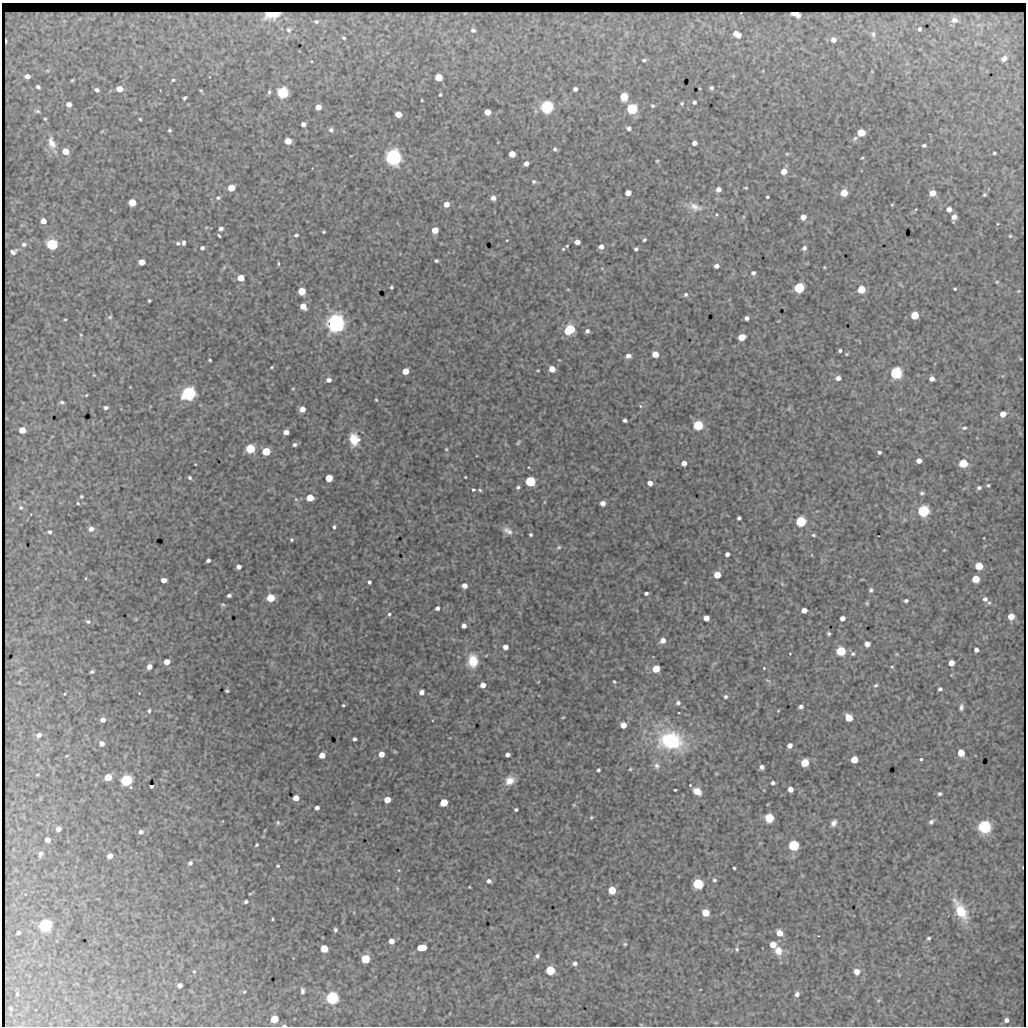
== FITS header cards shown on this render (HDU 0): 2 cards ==
NAXIS1  =                 1024 / length of data axis 1
NAXIS2  =                 1024 / length of data axis 2

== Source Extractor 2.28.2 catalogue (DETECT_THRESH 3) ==
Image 1024 x 1024 px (HDU 0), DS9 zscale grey, 1 PNG px = 1 image px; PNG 1028 x 1028 px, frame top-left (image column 1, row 1024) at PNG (2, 3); no overlay
Background 2240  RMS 8.7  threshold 26.1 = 3 sigma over >= 5 px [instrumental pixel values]
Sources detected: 366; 2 with non-positive FLUX_AUTO (blend fragments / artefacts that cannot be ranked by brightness) are not listed; the other 364 listed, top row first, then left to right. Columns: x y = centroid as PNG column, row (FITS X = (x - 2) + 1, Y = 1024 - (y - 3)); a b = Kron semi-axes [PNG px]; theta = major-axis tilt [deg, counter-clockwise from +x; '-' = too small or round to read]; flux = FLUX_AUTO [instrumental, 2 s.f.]
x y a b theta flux
954 20 8 7 - 3100
316 22 6 5 - 1000
919 29 4 4 - 2700
288 30 6 5 - 1200
473 30 5 4 - 1400
737 34 8 5 -29 5700
873 34 9 5 83 1500
344 38 4 3 - 830
833 40 6 6 - 3000
6 41 4 2 - 1200
1004 59 5 4 - 3100
644 60 3 3 - 1700
27 76 5 4 - 2500
439 77 5 5 - 13000
72 80 4 3 - 710
173 80 4 3 - 970
38 87 4 3 - 1300
711 88 4 4 - 1200
119 89 6 5 - 7000
575 89 4 4 - 2000
97 90 6 4 -23 1700
201 91 4 4 - 620
269 92 4 3 - 1600
283 93 6 5 - 120000
440 95 3 2 - 680
624 97 5 5 - 29000
184 98 4 3 - 2000
422 100 3 2 - 440
694 102 4 4 - 1300
682 103 4 4 - 840
69 104 5 5 - 3600
652 106 4 3 - 870
318 107 5 5 - 5900
547 107 6 5 - 210000
632 109 5 5 - 98000
37 111 8 4 -14 1200
488 112 5 5 - 7200
398 114 5 5 - 8800
45 119 3 3 - 640
140 119 3 3 - 650
303 124 4 4 - 2600
629 128 4 4 - 2000
170 130 3 3 - 870
331 130 6 6 - 1800
102 131 5 3 - 550
861 132 5 5 - 14000
855 138 7 6 - 1400
288 141 5 5 - 9900
52 143 17 9 -72 6200
694 143 4 4 - 2500
924 145 4 3 - 1100
555 149 4 3 - 2100
65 151 5 5 - 10000
994 153 3 3 - 780
512 154 5 5 - 11000
787 154 5 4 - 610
393 157 6 6 - 420000
862 158 4 3 - 560
657 161 4 4 - 710
526 163 4 4 - 3100
784 171 5 5 - 7200
534 182 7 5 -25 1200
231 188 5 5 - 11000
746 188 4 2 - 670
718 189 5 5 - 3800
628 193 5 4 - 7000
844 193 5 5 - 12000
932 193 5 5 - 7000
984 195 4 4 - 940
767 197 3 3 - 1100
218 198 7 6 - 1400
493 198 5 4 - 2900
132 202 5 5 - 16000
446 204 5 5 - 5300
892 205 4 4 - 600
695 207 22 12 -22 8200
916 209 5 3 - 510
949 209 6 6 - 3200
716 214 5 5 - 960
743 217 6 4 89 720
803 217 5 5 - 4100
954 217 7 5 76 3200
43 221 5 5 - 4400
997 224 4 3 - 680
221 229 4 4 - 1900
435 230 5 5 - 10000
324 232 3 3 - 710
296 235 5 4 - 1100
219 236 4 2 - 1100
1010 236 6 5 - 950
507 240 2 2 - 450
644 240 4 3 - 1000
577 242 5 4 - 4200
178 243 5 4 - 1100
183 243 4 3 - 3300
24 244 7 6 - 1900
52 244 6 5 - 87000
567 246 3 2 - 570
601 247 5 5 - 3400
202 248 4 4 - 1500
804 248 5 5 - 2000
563 249 4 4 - 710
636 249 4 3 - 1200
13 252 6 5 - 3000
436 261 4 3 - 970
141 262 5 5 - 7500
278 263 4 3 - 870
716 266 4 4 - 2900
824 267 4 3 - 600
753 273 5 4 - 1600
241 278 5 5 - 12000
997 282 5 4 - 790
900 285 10 2 -36 740
391 287 3 3 - 830
799 288 5 5 - 74000
568 289 5 3 - 590
861 289 5 5 - 20000
955 289 3 3 - 770
302 291 5 5 - 16000
1019 291 5 4 - 660
686 294 6 5 - 1300
149 301 4 3 - 760
303 306 5 5 - 8800
915 315 5 5 - 22000
110 317 6 5 - 920
746 318 4 4 - 2000
65 319 4 2 - 550
336 323 6 6 - 580000
570 330 7 5 34 59000
587 331 5 5 - 1700
81 335 4 3 - 550
742 337 5 5 - 14000
840 351 4 3 - 1600
655 354 5 5 - 10000
846 354 4 3 - 620
628 356 5 5 - 3000
1020 359 4 3 - 440
210 360 3 2 - 660
271 367 3 2 - 590
552 369 5 5 - 9400
538 370 4 3 - 530
405 371 5 5 - 11000
896 373 6 5 - 120000
94 375 6 3 -44 640
838 378 5 5 - 3200
932 379 5 4 - 3100
329 380 5 5 - 2400
130 387 2 2 - 330
293 389 4 4 - 560
189 393 6 5 - 250000
86 395 4 3 - 600
376 400 4 3 - 610
62 402 5 4 - 1200
640 406 5 4 - 1100
106 408 5 4 - 1600
789 408 6 4 72 730
302 409 5 5 - 5600
1003 414 5 5 - 6800
625 420 4 4 - 1600
698 425 5 5 - 61000
964 428 5 3 - 920
22 430 5 5 - 8900
286 432 5 4 - 4200
354 439 13 10 -82 11000
518 443 6 4 57 870
294 445 5 5 - 1400
250 449 5 5 - 47000
446 449 3 3 - 590
266 451 5 5 - 28000
879 452 4 4 - 1200
919 461 5 4 - 3800
684 463 4 4 - 4500
963 463 5 5 - 29000
195 464 3 2 - 420
465 477 3 2 - 470
190 478 5 4 - 1100
329 478 5 5 - 15000
530 481 5 5 - 77000
650 483 5 5 - 4200
988 485 5 5 - 880
518 487 4 4 - 1200
979 488 6 5 - 1600
473 490 3 3 - 910
480 490 4 4 - 870
922 493 5 5 - 1300
81 497 3 3 - 820
310 498 5 5 - 17000
296 499 6 5 - 970
544 502 5 3 - 590
78 503 3 3 - 850
603 503 5 4 - 4000
21 508 6 5 - 1000
923 511 6 5 - 110000
739 518 4 4 - 1500
801 521 5 5 - 80000
334 527 4 3 - 1000
91 529 7 6 - 3000
508 531 14 8 -30 3700
49 532 5 4 - 1400
531 535 3 3 - 1000
813 535 5 4 - 880
984 538 3 2 - 340
291 540 4 4 - 750
559 547 6 5 - 1000
727 554 4 4 - 2600
208 560 4 3 - 1600
979 566 5 5 - 18000
238 567 4 4 - 3100
717 575 5 5 - 12000
86 578 4 3 - 460
862 579 5 3 - 440
976 579 5 5 - 14000
163 580 5 4 - 4300
369 582 4 3 - 1400
782 584 6 4 -46 680
464 586 5 4 - 4200
871 590 6 5 - 1300
646 593 4 3 - 1500
229 595 4 3 - 1700
271 598 5 5 - 24000
985 599 6 6 - 2000
906 601 4 4 - 1300
867 603 4 4 - 840
989 603 5 5 - 1000
223 605 6 5 - 1000
437 608 4 4 - 2100
804 610 5 4 - 4100
389 614 4 4 - 1000
1011 617 5 5 - 8900
706 618 5 5 - 6000
842 618 5 4 - 3600
136 619 5 4 - 530
88 622 6 5 - 1200
464 626 4 4 - 2800
829 634 4 3 - 1000
663 640 6 5 - 4300
867 644 5 5 - 5300
505 647 4 4 - 4500
976 650 4 4 - 2100
841 651 5 5 - 43000
790 654 3 2 - 510
853 654 6 5 - 1300
897 654 5 4 - 670
473 661 14 11 -89 13000
167 662 5 4 - 6300
951 663 5 5 - 5300
149 667 5 4 - 4300
892 667 5 4 - 730
764 668 3 3 - 630
656 669 5 5 - 17000
92 672 4 3 - 980
767 680 8 4 -26 1100
614 682 4 3 - 740
483 685 5 4 - 5800
876 685 6 5 - 1100
940 689 4 4 - 1300
227 691 4 3 - 910
421 692 5 4 - 3100
139 693 3 2 - 410
64 694 3 3 - 470
189 697 5 4 - 600
725 697 5 5 - 1300
678 703 6 6 - 1700
343 705 3 3 - 730
801 707 5 4 - 1900
961 707 8 5 81 1800
149 711 5 5 - 1100
778 711 3 3 - 490
563 717 4 3 - 540
849 718 5 5 - 15000
103 720 5 4 - 3600
623 725 5 5 - 8100
39 735 6 5 - 2800
355 739 4 3 - 1400
671 740 27 19 -9 55000
102 744 5 5 - 3500
790 746 5 4 - 3600
395 752 6 4 -19 580
961 753 5 5 - 15000
381 754 5 5 - 7100
67 755 5 3 - 510
322 755 5 4 - 7300
507 755 4 4 - 2200
921 759 3 3 - 1400
854 760 5 5 - 15000
805 763 5 5 - 23000
657 766 10 9 - 2900
762 767 4 4 - 2300
630 769 4 3 - 720
598 770 4 3 - 1100
37 775 5 3 - 520
108 777 5 5 - 16000
126 780 6 5 - 110000
510 781 11 9 28 7000
773 783 4 4 - 1500
690 785 3 3 - 760
151 786 3 3 - 3000
790 789 5 4 - 4800
675 790 3 3 - 680
697 791 8 6 -35 7000
940 794 4 4 - 1100
296 798 5 4 - 6700
387 800 5 5 - 10000
444 803 5 5 - 23000
574 805 5 3 - 580
317 808 4 4 - 2300
516 810 4 3 - 1100
591 817 4 4 - 740
769 818 5 5 - 38000
931 822 7 5 33 1600
278 823 7 5 -76 1100
834 823 8 6 59 2600
984 827 6 6 - 180000
58 829 5 5 - 2700
265 830 4 3 - 440
141 832 5 5 - 1900
47 840 5 4 - 3900
257 845 4 3 - 770
794 846 5 5 - 94000
41 854 7 5 69 2100
110 856 5 4 - 4600
190 863 6 5 - 1400
278 866 4 4 - 690
734 868 3 3 - 740
714 880 5 4 - 1000
489 881 6 5 - 1700
698 884 6 5 - 68000
469 887 3 2 - 420
397 888 6 3 -72 660
612 890 5 5 - 21000
250 894 5 3 - 560
246 902 4 3 - 1100
961 911 24 11 -60 20000
705 913 5 5 - 17000
272 919 3 2 - 660
45 926 6 5 - 140000
335 930 4 4 - 1200
18 933 4 3 - 940
779 933 6 5 - 8400
929 938 3 3 - 1000
391 941 5 5 - 4300
625 944 5 4 - 810
773 945 5 5 - 6500
422 948 8 5 6 11000
324 949 5 5 - 19000
737 949 6 5 - 1000
778 951 11 9 -69 6900
537 956 6 5 - 1700
365 959 5 5 - 29000
575 963 5 5 - 1800
550 970 5 5 - 37000
194 971 5 4 - 830
857 972 6 6 - 5600
180 985 4 4 - 2400
302 991 7 5 -88 1700
244 992 4 4 - 670
17 994 4 3 - 640
797 994 6 5 - 2200
332 998 6 5 - 170000
878 1000 7 4 20 850
274 1019 5 5 - 17000
1006 1020 6 6 - 2100
284 1025 5 3 - 730
641 1025 5 3 - 440
At the frame edge (FLAGS 8, measured only in part): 1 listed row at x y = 284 1025
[2 non-positive-flux detections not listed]